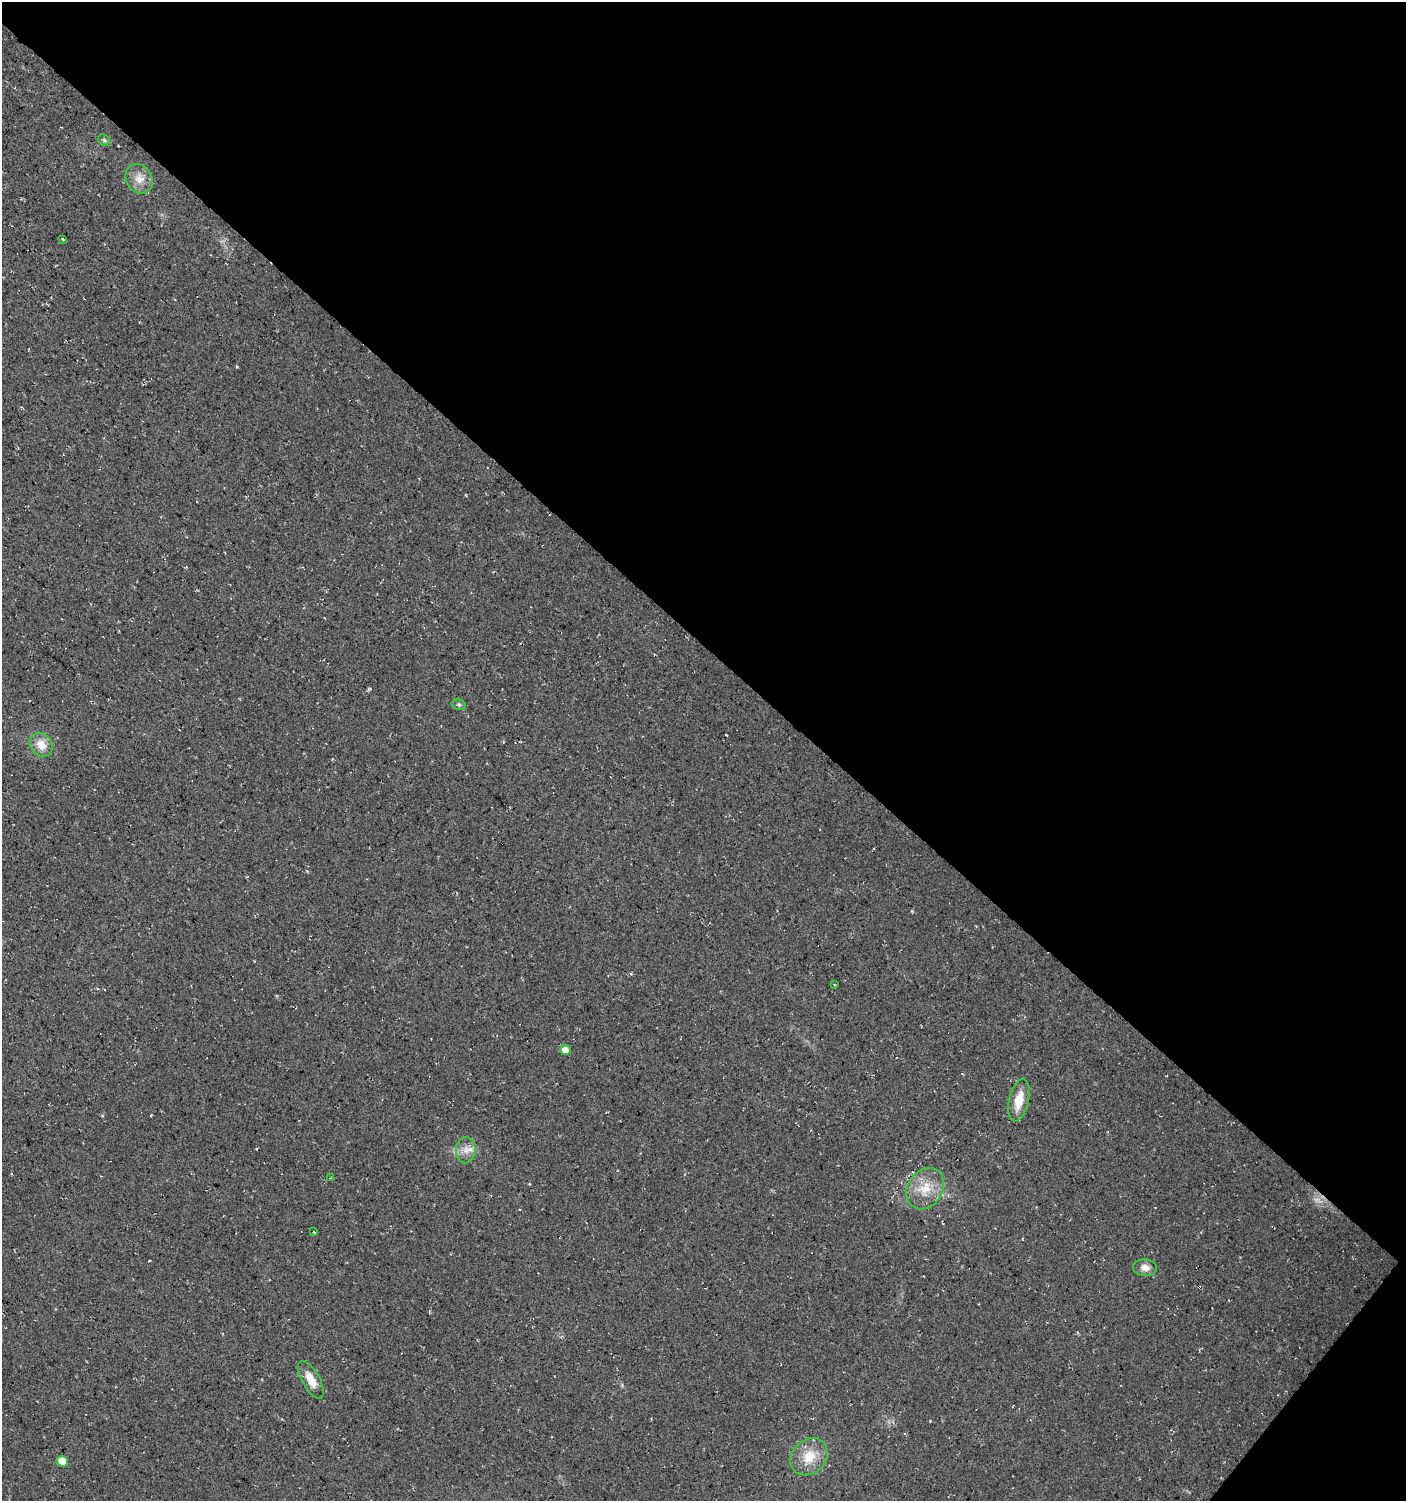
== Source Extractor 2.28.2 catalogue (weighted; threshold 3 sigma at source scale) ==
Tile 8 of 4 x 4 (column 4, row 2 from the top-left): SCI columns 4450-5853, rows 2999-4497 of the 6043 x 6022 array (HDU 1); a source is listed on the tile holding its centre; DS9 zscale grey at full resolution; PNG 1408 x 1503 px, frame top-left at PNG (2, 2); each listed source drawn as its Kron ellipse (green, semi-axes under 4 px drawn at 4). Shown black and unused: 44% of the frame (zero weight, under 3 of 4 exposures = <1% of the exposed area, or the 3 px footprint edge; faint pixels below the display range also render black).
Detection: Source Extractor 2.28.2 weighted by HDU 2 'WHT'; one run over the whole footprint, this tile lists its part. Background 0.0176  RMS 0.0054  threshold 0.0244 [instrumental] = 3 sigma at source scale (4.5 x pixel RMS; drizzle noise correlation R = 1.50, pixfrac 1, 0.0396/0.0396 arcsec/px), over >= 5 px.
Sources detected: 16; all 16 listed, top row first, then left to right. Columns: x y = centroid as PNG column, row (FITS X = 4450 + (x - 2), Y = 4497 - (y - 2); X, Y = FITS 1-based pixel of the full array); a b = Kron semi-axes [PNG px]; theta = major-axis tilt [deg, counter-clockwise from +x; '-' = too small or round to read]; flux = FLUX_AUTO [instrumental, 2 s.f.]
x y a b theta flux
104 140 6 5 - 0.97
139 179 15 13 -58 6.1
62 239 3 3 - 4.9
459 705 7 5 -17 1.1
41 745 13 10 -49 7
834 984 4 2 - 0.44
565 1050 5 5 - 4.6
1019 1100 21 10 77 11
466 1150 13 10 86 4.6
331 1178 4 2 - 0.48
925 1189 22 17 57 13
314 1232 3 3 - 0.49
1145 1268 12 8 -2 3.7
311 1380 21 9 -60 8.4
809 1457 20 16 45 12
62 1461 5 5 - 7.7